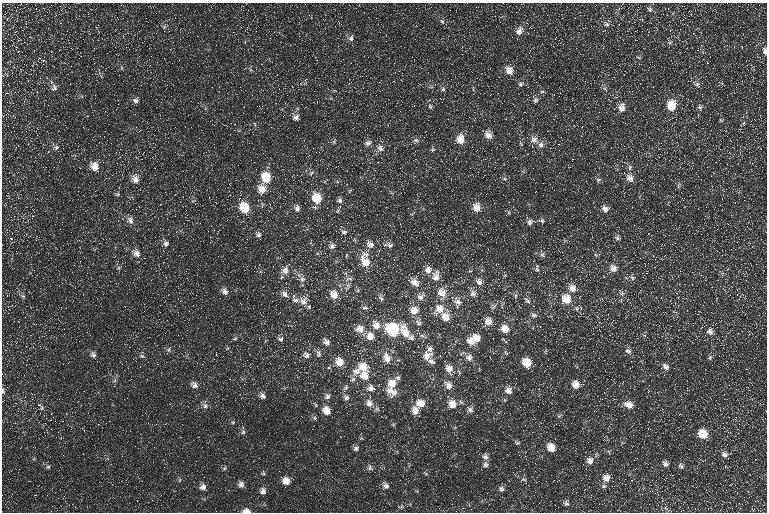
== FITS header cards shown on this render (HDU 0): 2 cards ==
NAXIS1  =                  765 / Axis length
NAXIS2  =                  510 / Axis length

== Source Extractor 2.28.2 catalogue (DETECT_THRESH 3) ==
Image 765 x 510 px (HDU 0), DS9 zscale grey, 1 PNG px = 1 image px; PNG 769 x 514 px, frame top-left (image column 1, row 510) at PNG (2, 3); no overlay
Background 18.7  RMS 9.3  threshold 27.9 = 3 sigma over >= 5 px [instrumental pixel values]
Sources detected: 261; all 261 listed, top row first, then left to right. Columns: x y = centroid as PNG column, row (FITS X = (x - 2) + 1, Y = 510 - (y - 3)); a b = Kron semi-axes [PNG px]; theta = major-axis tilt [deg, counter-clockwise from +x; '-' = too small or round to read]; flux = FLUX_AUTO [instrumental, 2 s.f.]
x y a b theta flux
43 8 3 2 - 840
650 9 7 7 - 1600
11 14 2 2 - 400
667 15 3 2 - 590
684 15 3 3 - 440
502 16 3 2 - 1700
683 19 3 2 - 910
442 22 8 5 -61 1500
61 23 3 2 - 400
26 24 3 2 - 980
606 24 8 6 -29 1800
687 25 2 2 - 330
164 27 6 5 - 1200
325 27 3 3 - 320
520 31 12 10 46 5000
351 38 9 7 72 2400
670 42 6 6 - 1300
21 43 2 2 - 1300
72 49 3 2 - 630
765 51 7 4 -74 2900
638 57 6 3 -35 690
42 60 8 5 -15 1300
649 67 2 2 - 320
121 68 6 4 -89 780
509 71 10 9 - 5800
134 78 2 2 - 680
401 80 2 2 - 370
521 84 7 7 - 1900
697 84 9 6 -45 2200
54 88 11 7 79 2400
605 88 7 6 - 1400
443 89 7 5 13 1400
542 92 6 4 3 900
535 100 8 6 71 1800
136 101 8 6 -16 2300
13 103 3 3 - 600
671 105 11 9 73 15000
430 106 7 5 -69 1300
700 107 8 6 -80 1600
622 108 10 8 84 4800
8 110 3 3 - 650
470 110 2 2 - 730
614 113 2 2 - 1700
296 117 9 7 59 3100
721 120 6 4 -34 710
744 123 6 4 70 800
255 124 5 3 - 560
488 135 10 8 -66 5000
460 139 11 9 -78 7700
416 140 7 6 - 1700
534 140 11 9 -43 4200
334 141 6 5 - 1000
111 143 3 2 - 640
368 143 10 7 24 2400
43 144 3 3 - 730
541 145 9 8 - 3000
56 147 7 6 - 1700
396 147 2 2 - 360
380 148 9 8 - 3200
432 149 7 6 - 1200
418 150 2 2 - 350
734 154 3 3 - 820
669 160 2 2 - 330
568 165 3 3 - 460
94 167 11 9 -58 6800
630 167 9 6 84 1700
18 172 2 2 - 300
311 173 7 6 - 1600
297 175 2 2 - 360
266 177 10 8 -65 16000
630 178 10 9 - 4400
135 179 11 8 -40 4700
505 179 7 3 -1 930
598 180 7 6 - 1500
678 186 9 3 74 1000
262 189 10 9 - 7100
350 191 8 3 46 720
117 194 7 5 18 960
317 198 11 9 -75 14000
130 199 5 5 - 1000
339 200 7 6 - 1800
509 202 2 2 - 290
477 207 10 9 - 6800
244 208 10 8 -55 16000
297 208 9 7 -89 2500
605 209 10 8 -56 3300
508 212 6 4 -73 990
731 215 2 2 - 400
18 219 3 2 - 380
130 220 11 8 -81 3300
542 220 6 5 - 1300
530 222 8 7 - 2400
343 232 10 7 -12 2300
258 235 8 7 - 1800
617 238 8 6 -13 1600
11 239 5 4 - 980
712 242 2 2 - 310
166 244 7 7 - 2200
370 245 11 9 -36 4100
389 245 14 7 -9 2900
332 246 8 7 - 2600
17 253 3 2 - 420
136 253 12 8 -22 4700
366 254 12 10 74 4200
542 255 8 6 -63 1700
596 255 6 5 - 1000
365 262 16 11 -61 9900
449 263 2 2 - 290
273 266 2 2 - 310
723 266 3 3 - 450
537 268 12 5 -89 1700
613 268 10 9 - 4300
285 270 11 10 - 4800
428 270 10 8 50 4100
470 271 6 4 -16 810
436 272 8 6 24 1600
722 273 6 6 - 1200
505 275 6 3 19 700
436 277 10 9 - 5100
632 278 7 6 - 1600
302 279 10 8 -10 3000
350 279 10 5 -14 1900
346 281 7 6 - 2700
415 282 13 9 -40 5300
479 282 10 8 -44 3200
669 286 2 2 - 1500
572 288 10 10 - 5500
358 290 6 3 71 840
225 292 9 7 -30 3200
442 293 13 11 -55 6600
473 293 10 8 -61 3200
622 293 8 6 -46 1800
285 294 14 7 -39 3900
334 295 11 10 - 7300
23 296 7 4 -44 1200
421 296 15 9 43 4600
515 296 6 4 -90 1100
381 298 9 5 -64 1800
566 299 11 10 - 11000
640 299 3 2 - 450
295 300 11 8 -19 3500
303 301 12 11 - 5100
457 301 14 8 -36 4200
528 301 12 6 -43 2400
493 306 10 6 49 2000
365 308 8 5 -11 1900
577 308 8 6 23 1900
439 309 16 11 45 8200
414 310 11 10 - 6600
280 312 3 2 - 320
534 315 9 7 -3 2000
446 317 11 9 -72 7300
567 317 3 2 - 840
488 321 9 8 - 5200
419 323 10 7 -35 2200
46 325 2 2 - 990
376 326 11 10 - 6200
443 328 2 2 - 340
360 329 12 11 - 6800
393 329 10 8 -41 49000
505 329 9 8 - 7200
710 331 10 9 - 3400
742 331 2 2 - 260
405 332 27 11 -55 14000
370 336 10 9 - 6200
422 336 6 4 -2 1300
235 338 8 5 28 1100
477 338 10 9 - 7400
280 339 9 7 -7 2100
471 341 9 7 -45 5100
326 342 10 8 -50 3300
430 349 8 7 - 2600
169 350 8 4 82 1100
628 351 9 7 -31 2400
318 353 11 7 88 2600
506 353 8 4 -54 960
93 355 8 7 - 2200
306 355 11 8 -35 3500
142 356 10 5 -14 1500
428 356 15 11 46 6200
469 357 9 8 - 3300
710 357 8 5 64 1300
387 358 14 10 -69 7200
431 361 10 7 -25 2600
339 362 12 9 -51 8300
527 363 8 7 - 14000
363 367 12 10 -35 9500
666 367 11 6 -60 3100
449 369 11 8 -71 5400
357 371 12 9 37 5500
459 373 8 4 -87 1100
364 376 10 9 - 9400
308 377 2 2 - 400
398 378 8 6 33 1600
115 380 7 4 71 1300
353 380 8 6 46 2100
28 382 3 2 - 590
392 383 11 11 - 8500
194 385 10 7 -46 2700
448 385 12 8 -57 4400
575 385 9 8 - 6100
346 387 10 6 60 1900
371 388 11 10 - 4400
508 390 9 8 - 4000
3 391 8 4 -88 1300
390 391 19 12 -36 8200
262 396 8 7 - 2400
327 396 8 8 - 2500
346 397 10 7 -56 2800
369 403 13 9 -49 5500
420 403 10 10 - 7400
452 404 11 10 - 7000
629 405 12 9 -23 5300
205 406 9 7 -88 2300
41 407 14 5 -58 1900
326 410 10 8 -57 6700
470 410 8 7 - 2300
415 411 9 7 -81 6000
559 416 6 4 33 940
315 418 6 5 - 1200
740 419 3 2 - 400
233 422 5 4 - 710
559 425 2 2 - 360
737 429 3 2 - 870
44 432 2 2 - 300
243 432 7 5 -76 1400
703 434 8 7 - 15000
517 443 9 4 -34 1200
356 448 7 6 - 1900
551 448 9 8 - 7800
609 452 6 3 -72 660
724 454 10 7 -44 3000
485 456 10 7 -63 2600
589 461 10 8 78 4400
666 464 8 7 - 2500
485 465 9 7 59 2300
680 466 9 6 -8 1900
737 466 2 2 - 240
48 467 6 5 - 1100
370 467 8 6 -84 1700
224 468 7 5 23 1100
263 473 7 5 8 910
679 474 3 2 - 540
606 478 10 9 - 5000
523 479 8 5 -9 1400
180 480 6 4 89 900
286 481 8 7 - 6200
241 485 7 7 - 2900
385 486 9 8 - 2900
603 486 7 5 -2 1600
203 487 7 7 - 3300
667 488 2 2 - 250
502 489 8 7 - 2100
263 491 7 7 - 2900
35 495 2 2 - 360
566 503 10 8 -40 2000
401 506 8 6 18 1500
75 507 3 2 - 560
462 508 3 3 - 1000
666 508 7 4 -69 980
247 511 8 5 -8 3700
At the frame edge (FLAGS 8, measured only in part): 3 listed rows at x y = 765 51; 3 391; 247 511